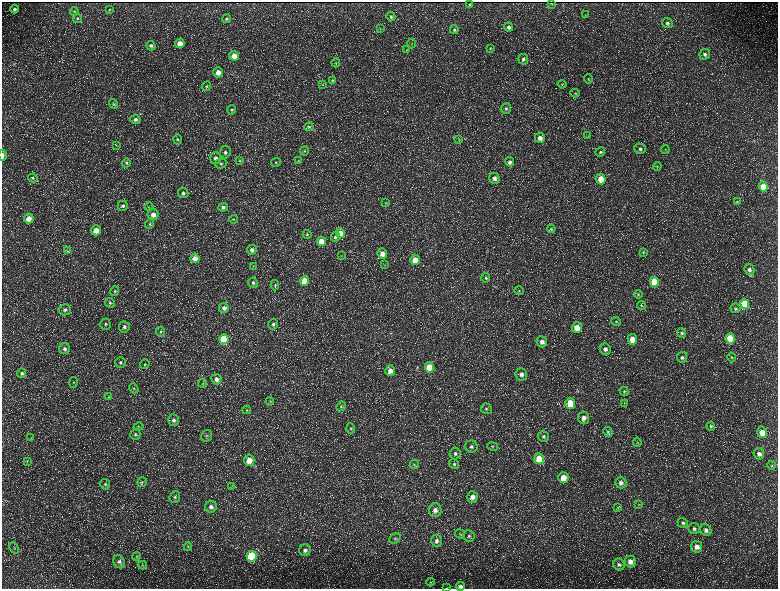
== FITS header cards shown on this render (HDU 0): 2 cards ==
NAXIS1  =                 1552 / length of data axis 1
NAXIS2  =                 1173 / length of data axis 2

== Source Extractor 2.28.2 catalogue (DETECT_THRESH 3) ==
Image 1552 x 1173 px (HDU 0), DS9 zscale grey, zoomed out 1/2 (1 PNG px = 2 x 2 image px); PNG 780 x 591 px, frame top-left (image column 1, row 1173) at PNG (2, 2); each listed source drawn as its Kron ellipse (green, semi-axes under 4 px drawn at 4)
Background 216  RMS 9.8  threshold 29.3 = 3 sigma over >= 5 px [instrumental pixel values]
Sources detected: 218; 35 cannot appear on this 1/2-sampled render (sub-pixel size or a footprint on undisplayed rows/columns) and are neither listed nor drawn; the other 183 listed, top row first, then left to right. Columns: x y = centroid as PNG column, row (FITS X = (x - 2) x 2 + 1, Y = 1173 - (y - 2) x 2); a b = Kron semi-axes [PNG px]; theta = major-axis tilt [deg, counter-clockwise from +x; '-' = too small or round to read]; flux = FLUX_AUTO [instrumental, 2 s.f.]
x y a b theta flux
551 3 2 1 - 1100
470 4 2 2 - 1200
15 9 4 4 - 4500
109 10 3 3 - 1300
74 11 4 4 - 2500
585 15 3 3 - 1300
391 17 5 4 - 3600
77 18 4 4 - 2800
226 19 4 4 - 3500
667 23 5 4 - 4500
509 27 4 4 - 6400
380 28 4 2 - 1500
454 30 4 4 - 3200
180 43 5 4 - 24000
412 44 5 2 - 1100
151 46 5 4 - 4800
490 48 4 4 - 2200
407 50 3 3 - 1300
705 54 5 5 - 5700
234 56 5 5 - 23000
523 59 5 5 - 5200
336 63 4 4 - 2200
218 72 5 5 - 15000
588 79 5 3 - 2300
333 80 4 3 - 1900
562 84 4 3 - 2300
323 85 3 2 - 930
206 86 5 4 - 3000
575 93 5 4 - 2300
113 104 5 4 - 2900
506 108 5 5 - 4200
231 110 5 4 - 3000
135 119 5 4 - 6400
309 127 4 4 - 2500
588 136 3 2 - 1300
540 138 5 5 - 11000
177 139 5 4 - 3400
459 139 4 3 - 1400
116 145 3 2 - 1100
640 149 5 5 - 5600
665 149 4 3 - 1700
304 151 4 4 - 2700
225 152 6 5 - 5800
600 152 5 4 - 4200
3 155 5 2 - 7200
215 158 5 5 - 6900
240 160 4 3 - 1900
299 161 3 3 - 1700
276 162 5 4 - 2800
510 162 4 4 - 5700
126 163 4 4 - 3000
221 163 6 5 - 3700
657 166 4 3 - 1800
33 178 5 4 - 3100
494 178 5 5 - 9200
601 179 5 5 - 34000
763 187 5 4 - 37000
183 193 5 5 - 5500
737 202 4 3 - 1400
386 203 4 3 - 1700
123 206 5 5 - 4800
149 207 4 3 - 1700
223 207 5 4 - 6000
153 215 5 5 - 14000
29 218 5 4 - 21000
233 219 4 2 - 1200
150 224 5 4 - 3100
551 229 4 4 - 2900
96 230 5 5 - 19000
340 233 5 4 - 20000
307 234 4 4 - 2900
335 237 5 4 - 4300
321 241 5 4 - 32000
252 250 5 5 - 6100
67 251 4 3 - 2000
643 252 4 3 - 2000
382 254 5 5 - 16000
341 256 3 2 - 1100
195 258 5 4 - 14000
415 260 5 5 - 29000
385 265 3 3 - 1400
254 266 4 2 - 1300
749 270 6 5 - 8500
486 278 4 4 - 3100
305 281 5 4 - 40000
654 282 5 4 - 66000
253 283 5 4 - 3800
275 285 5 4 - 2300
115 291 5 4 - 2900
519 291 5 4 - 2600
638 294 4 4 - 2100
110 303 5 4 - 3100
745 304 5 4 - 89000
641 305 4 4 - 2100
224 308 5 5 - 7300
735 308 5 4 - 3900
65 310 6 5 - 6100
616 321 5 3 - 2300
105 324 5 5 - 3600
273 324 5 5 - 4500
124 327 6 5 - 6400
577 328 5 5 - 24000
160 332 5 4 - 3400
682 333 5 4 - 3500
730 338 5 4 - 75000
224 339 5 4 - 93000
632 339 5 4 - 32000
542 342 6 5 - 11000
65 349 5 5 - 6500
605 349 6 5 - 7600
682 357 5 5 - 5100
732 357 5 4 - 2300
120 362 5 5 - 4700
145 364 5 4 - 2600
429 367 5 4 - 63000
390 371 5 5 - 15000
22 373 5 4 - 4200
521 374 6 5 - 8700
216 379 5 5 - 8700
73 382 5 3 - 1700
203 383 4 3 - 1900
134 388 5 4 - 3000
624 391 5 4 - 2700
109 397 3 3 - 1600
270 401 4 4 - 2000
570 403 5 5 - 53000
624 403 3 3 - 1100
341 406 5 4 - 2800
486 409 5 5 - 3900
247 410 4 3 - 1600
584 418 6 5 - 11000
174 420 5 5 - 7100
711 426 4 4 - 2500
138 427 5 3 - 2100
351 428 5 4 - 2800
608 432 5 4 - 3400
762 432 6 5 - 23000
135 434 5 5 - 3600
207 436 6 5 - 3800
543 436 6 5 - 5100
31 438 4 3 - 1700
637 442 5 3 - 2100
492 446 5 3 - 2200
471 447 6 6 - 6100
455 453 6 5 - 5400
759 454 6 5 - 8600
539 459 5 5 - 53000
249 460 5 5 - 23000
27 461 4 3 - 1900
454 464 5 4 - 3400
415 465 4 4 - 2100
772 465 4 4 - 2000
563 478 5 5 - 33000
142 482 5 4 - 2900
621 483 5 5 - 6900
105 484 5 5 - 3500
231 486 4 3 - 1800
175 497 6 5 - 4600
472 497 6 5 - 13000
639 504 4 3 - 1400
211 507 6 6 - 8600
618 507 4 3 - 1700
435 510 7 6 - 12000
683 523 5 4 - 4900
694 529 6 5 - 5200
706 530 6 5 - 7700
460 534 5 4 - 2700
469 536 6 5 - 4700
395 539 6 4 40 3600
437 541 6 5 - 6100
188 547 4 4 - 2300
697 547 6 5 - 11000
14 548 6 3 -61 2400
305 550 6 5 - 7200
251 556 5 5 - 160000
137 557 4 3 - 2200
630 561 6 5 - 14000
119 562 7 5 -61 6500
619 564 6 5 - 5500
142 565 4 3 - 1800
431 582 4 3 - 1800
461 586 4 4 - 6600
446 588 3 2 - 740
At the frame edge (FLAGS 8, measured only in part): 3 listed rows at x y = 3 155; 461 586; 446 588
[35 sub-pixel or undisplayed-footprint detections neither listed nor drawn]